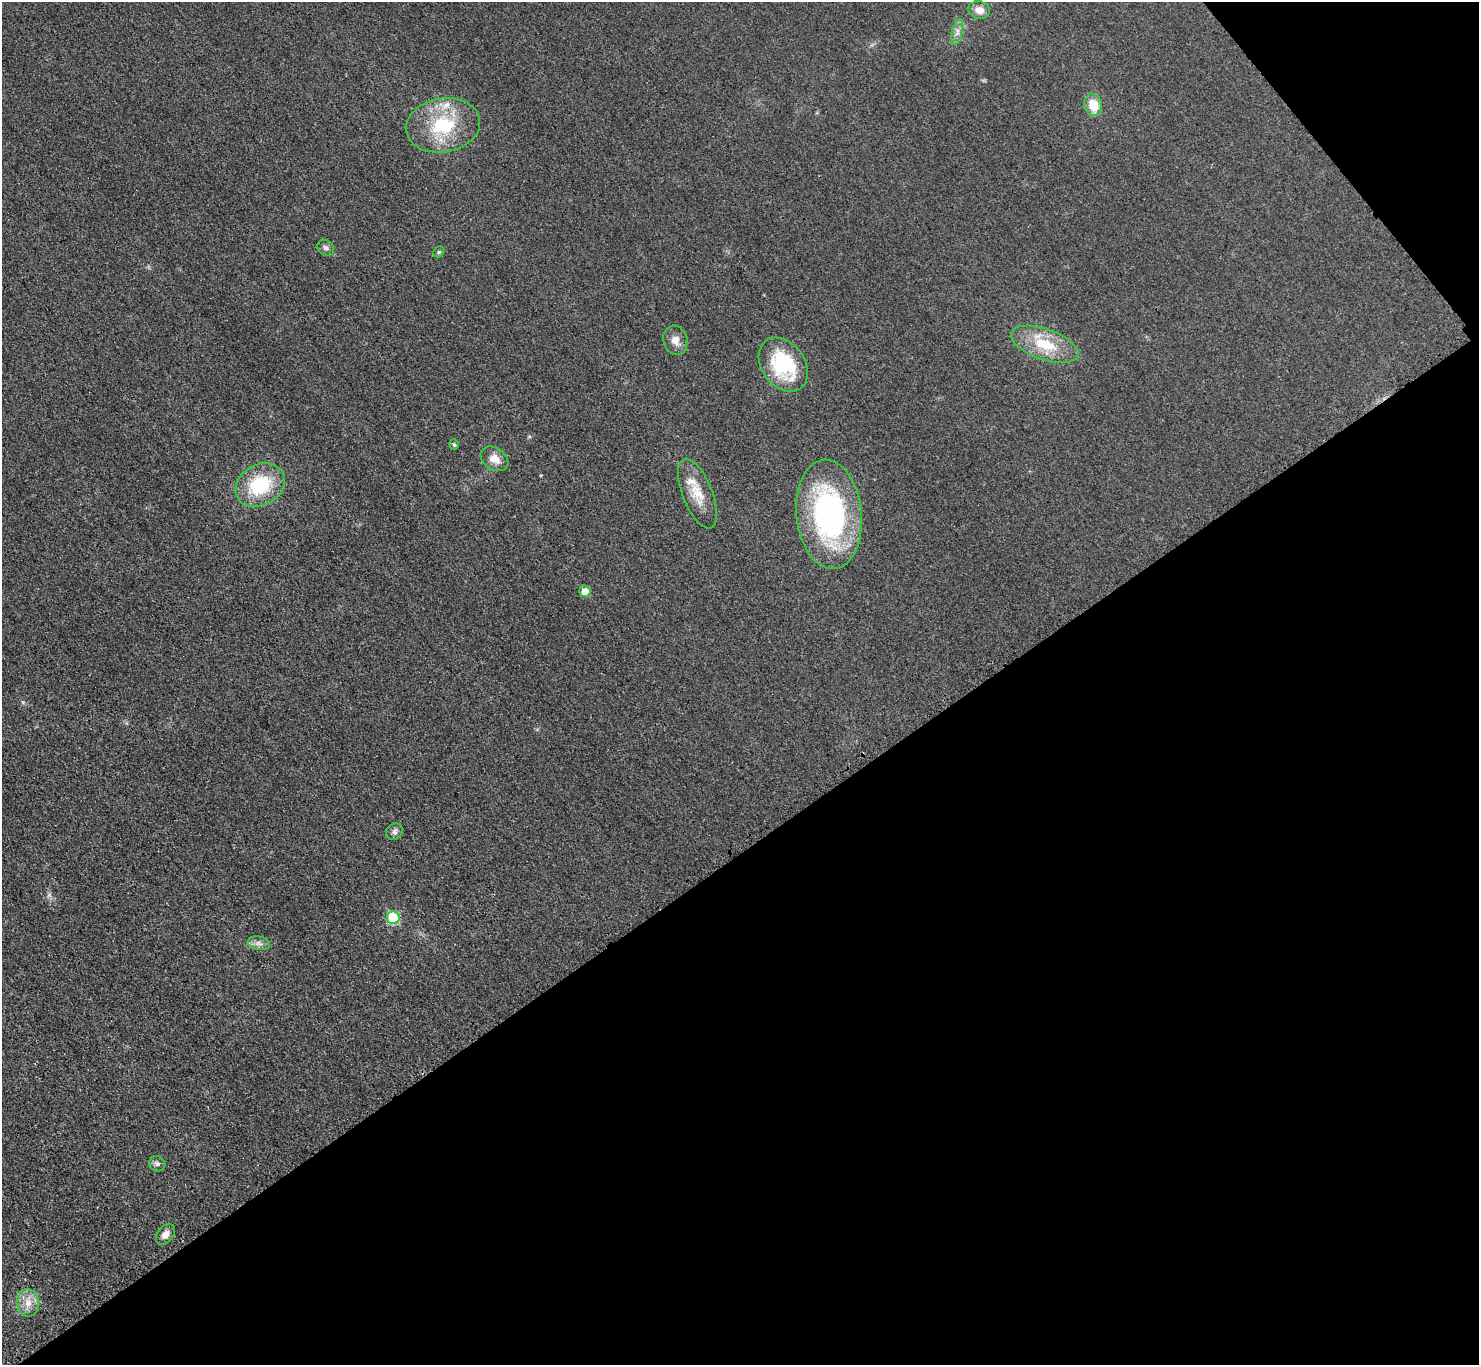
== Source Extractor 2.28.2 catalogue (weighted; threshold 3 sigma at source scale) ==
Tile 12 of 4 x 4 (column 4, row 3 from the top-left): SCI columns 4454-5930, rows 1540-2902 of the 5953 x 5949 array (HDU 1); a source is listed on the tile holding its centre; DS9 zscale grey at full resolution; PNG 1481 x 1367 px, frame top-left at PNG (2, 2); each listed source drawn as its Kron ellipse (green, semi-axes under 4 px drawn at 4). Shown black and unused: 40% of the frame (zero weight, under 3 of 4 exposures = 2% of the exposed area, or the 3 px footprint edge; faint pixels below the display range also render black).
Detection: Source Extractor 2.28.2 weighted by HDU 2 'WHT'; one run over the whole footprint, this tile lists its part. Background 0.0329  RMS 0.0064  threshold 0.0287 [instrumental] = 3 sigma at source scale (4.5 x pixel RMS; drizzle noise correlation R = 1.50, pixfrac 1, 0.05/0.05 arcsec/px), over >= 5 px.
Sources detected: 22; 1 inside a brighter listed object's ellipse — not listed separately; the other 21 listed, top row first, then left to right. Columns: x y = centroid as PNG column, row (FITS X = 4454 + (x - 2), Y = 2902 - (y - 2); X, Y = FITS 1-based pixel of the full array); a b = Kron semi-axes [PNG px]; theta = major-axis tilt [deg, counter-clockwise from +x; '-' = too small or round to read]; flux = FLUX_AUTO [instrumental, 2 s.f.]
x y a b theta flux
979 10 11 8 -14 5.8
957 32 13 5 77 3.3
1093 105 11 9 -71 13
443 125 37 27 10 41
326 248 9 7 -39 2.2
439 252 6 5 - 0.99
675 340 15 12 -72 5.6
1045 344 35 15 -19 24
783 365 29 21 -54 46
454 445 5 4 - 1.2
494 459 15 10 -34 6.6
260 485 26 20 31 37
697 494 37 14 -68 15
829 514 55 32 -84 130
585 591 6 5 - 7.6
395 832 9 8 - 2.1
393 918 6 6 - 34
259 943 11 7 -11 2.9
157 1164 8 7 - 2
165 1234 12 7 51 3.9
28 1303 14 11 -83 7.5